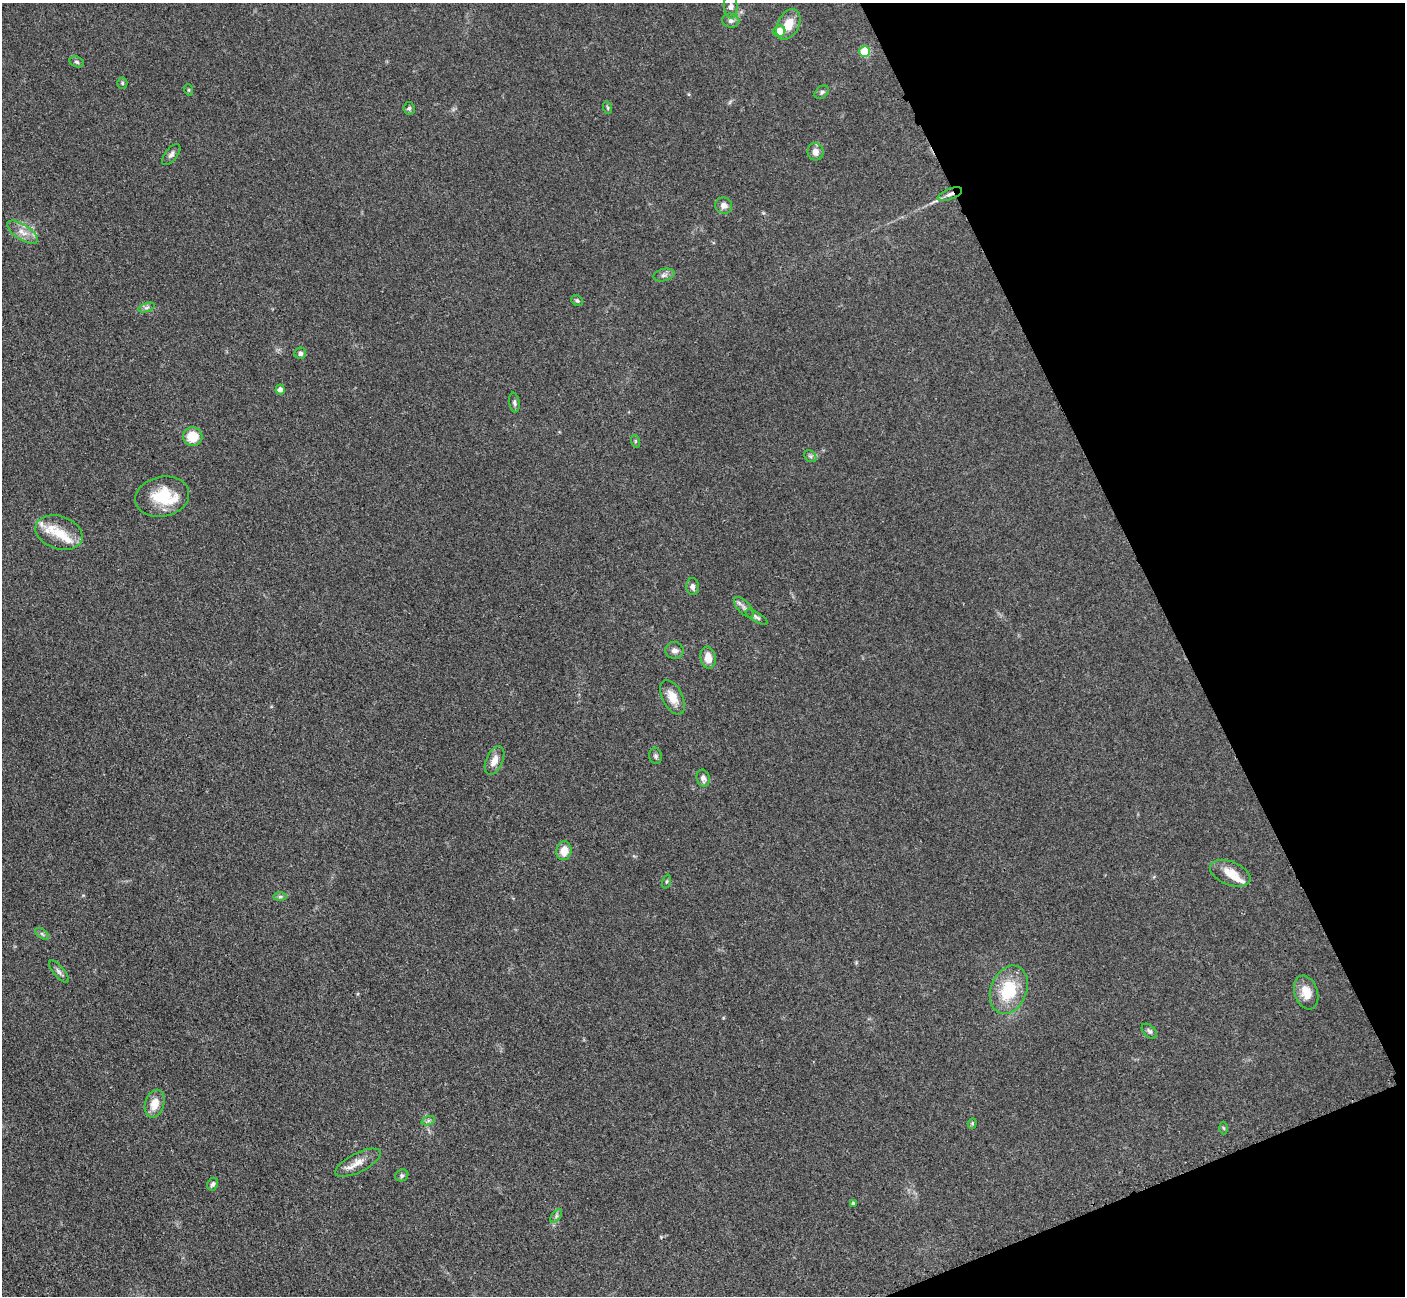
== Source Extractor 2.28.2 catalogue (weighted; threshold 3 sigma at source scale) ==
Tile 12 of 4 x 4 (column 4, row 3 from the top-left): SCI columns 4228-5630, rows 1593-2886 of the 5647 x 5638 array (HDU 1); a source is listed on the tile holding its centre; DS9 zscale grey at full resolution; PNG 1407 x 1298 px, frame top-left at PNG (2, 3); each listed source drawn as its Kron ellipse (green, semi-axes under 4 px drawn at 4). Shown black and unused: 19% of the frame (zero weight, under 3 of 4 exposures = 2% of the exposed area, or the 3 px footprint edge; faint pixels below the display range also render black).
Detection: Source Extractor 2.28.2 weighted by HDU 2 'WHT'; one run over the whole footprint, this tile lists its part. Background 0.0833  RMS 0.0058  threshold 0.026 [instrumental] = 3 sigma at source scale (4.5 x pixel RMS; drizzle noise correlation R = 1.50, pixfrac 1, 0.05/0.05 arcsec/px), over >= 5 px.
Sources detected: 60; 6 inside a brighter listed object's ellipse — not listed separately; the other 54 listed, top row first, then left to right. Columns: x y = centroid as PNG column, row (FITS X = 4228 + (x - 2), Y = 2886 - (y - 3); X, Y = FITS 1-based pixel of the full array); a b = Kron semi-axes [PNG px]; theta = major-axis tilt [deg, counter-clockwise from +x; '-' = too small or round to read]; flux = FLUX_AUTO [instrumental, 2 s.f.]
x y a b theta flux
731 6 13 6 -87 2.6
731 21 8 7 - 2.2
788 24 16 10 62 9.4
779 31 6 5 - 9.8
865 52 5 5 - 20
77 62 7 5 -17 1.1
122 83 5 5 - 0.89
189 90 6 3 -71 0.6
822 92 8 5 42 1.3
409 108 6 5 - 1.3
608 108 6 4 -72 0.79
815 152 9 8 - 4
171 154 12 6 52 2
950 194 13 5 22 2.9
724 205 8 8 - 3.3
22 232 18 7 -33 5.2
664 275 11 6 15 2.1
577 300 6 5 - 1.1
147 308 9 4 19 1.4
300 353 6 5 - 1.6
280 389 5 4 - 2.4
514 403 10 5 -82 1.5
193 437 9 9 - 14
635 441 6 4 -73 0.82
810 456 7 5 -43 1.2
162 497 27 20 12 22
59 533 24 16 -19 12
693 587 8 6 -85 2.4
744 607 13 6 -46 2.5
756 617 12 5 -31 1.7
674 650 9 8 - 2.8
708 658 11 7 -81 6.5
672 697 18 10 -63 8.3
656 756 8 6 -80 1.4
494 760 15 8 66 5.5
703 778 9 6 -76 2.2
564 851 9 7 82 7
1230 873 21 11 -22 9.1
666 882 7 3 71 0.7
280 897 7 4 0 1.1
42 934 8 4 -37 1.3
59 972 14 5 -50 2.1
1009 990 25 18 68 28
1306 992 17 11 -71 8.3
1149 1031 9 5 -44 1.7
155 1104 14 9 74 8.3
428 1121 7 4 19 1.1
972 1123 5 4 - 0.78
1223 1128 6 4 -87 0.74
358 1163 25 9 26 7.3
402 1175 7 5 27 1.5
213 1184 6 5 - 1.6
853 1203 3 3 - 0.84
556 1216 8 4 54 1.3
Overlapping masked pixels (flux is a lower limit): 1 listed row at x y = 950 194
Isophote crosses this tile's border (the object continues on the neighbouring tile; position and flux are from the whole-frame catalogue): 1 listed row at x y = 731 6